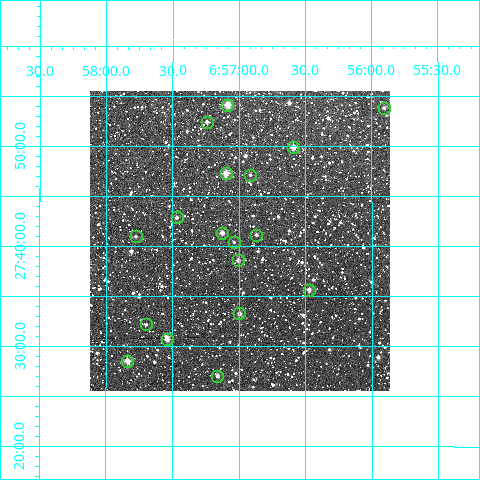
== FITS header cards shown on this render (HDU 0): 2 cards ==
NAXIS1  =                  300
NAXIS2  =                  300

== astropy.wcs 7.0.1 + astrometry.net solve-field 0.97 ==
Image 300 x 300 px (HDU 0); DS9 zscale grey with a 90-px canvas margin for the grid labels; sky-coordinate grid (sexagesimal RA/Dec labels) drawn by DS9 from the SOLVED WCS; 18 Tycho-2 reference stars matched to detected sources circled (green)
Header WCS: RA---TAN/DEC--TAN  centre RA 06:57:00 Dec +27:41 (104.25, +27.68 deg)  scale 6 arcsec/px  FOV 30.0' x 30.0'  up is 0 deg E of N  parity normal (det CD < 0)
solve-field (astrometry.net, Tycho-2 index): VERIFIED the header's WCS against the Tycho-2 star catalogue (18 matches, 0 conflicts) and refined it, rather than solving blind
Solved WCS: RA---TAN-SIP/DEC--TAN-SIP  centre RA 06:57:00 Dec +27:41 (104.25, +27.68 deg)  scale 6 arcsec/px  FOV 30.0' x 30.0'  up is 0 deg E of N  parity normal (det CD < 0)
The solver's refit moves the header's centre by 1.2 arcsec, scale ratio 0.9997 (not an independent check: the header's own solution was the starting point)
Tycho-2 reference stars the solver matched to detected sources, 18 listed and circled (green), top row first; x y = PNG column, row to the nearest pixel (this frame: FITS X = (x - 90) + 1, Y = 300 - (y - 91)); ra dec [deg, ICRS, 3 dp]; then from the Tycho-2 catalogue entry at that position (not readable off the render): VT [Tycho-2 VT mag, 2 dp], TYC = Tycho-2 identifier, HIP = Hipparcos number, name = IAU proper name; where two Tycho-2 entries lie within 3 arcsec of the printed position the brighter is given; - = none
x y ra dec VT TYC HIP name
227 105 104.271 +27.902 9.77 1902-1492-1 - -
384 108 103.976 +27.897 11.78 1902-1526-1 - -
207 122 104.310 +27.874 11.80 1902-1981-1 - -
293 147 104.148 +27.832 10.22 1902-1557-1 - -
226 173 104.275 +27.788 9.10 1902-1615-1 - -
250 175 104.228 +27.786 11.98 1902-1591-1 - -
177 217 104.367 +27.715 10.79 1902-1427-1 - -
222 233 104.282 +27.689 11.12 1902-1674-1 - -
256 235 104.217 +27.686 12.11 1902-1529-1 - -
136 236 104.444 +27.683 11.83 1902-1702-1 - -
234 242 104.260 +27.674 12.09 1902-1479-1 - -
238 260 104.251 +27.644 11.05 1902-1539-1 - -
309 290 104.118 +27.594 10.55 1902-1432-1 - -
239 313 104.249 +27.555 10.10 1902-1455-1 - -
146 324 104.424 +27.536 12.13 1902-1622-1 - -
167 339 104.385 +27.512 9.92 1902-1478-1 - -
127 361 104.460 +27.476 10.05 1902-1894-1 - -
217 376 104.291 +27.451 11.03 1902-1444-1 - -